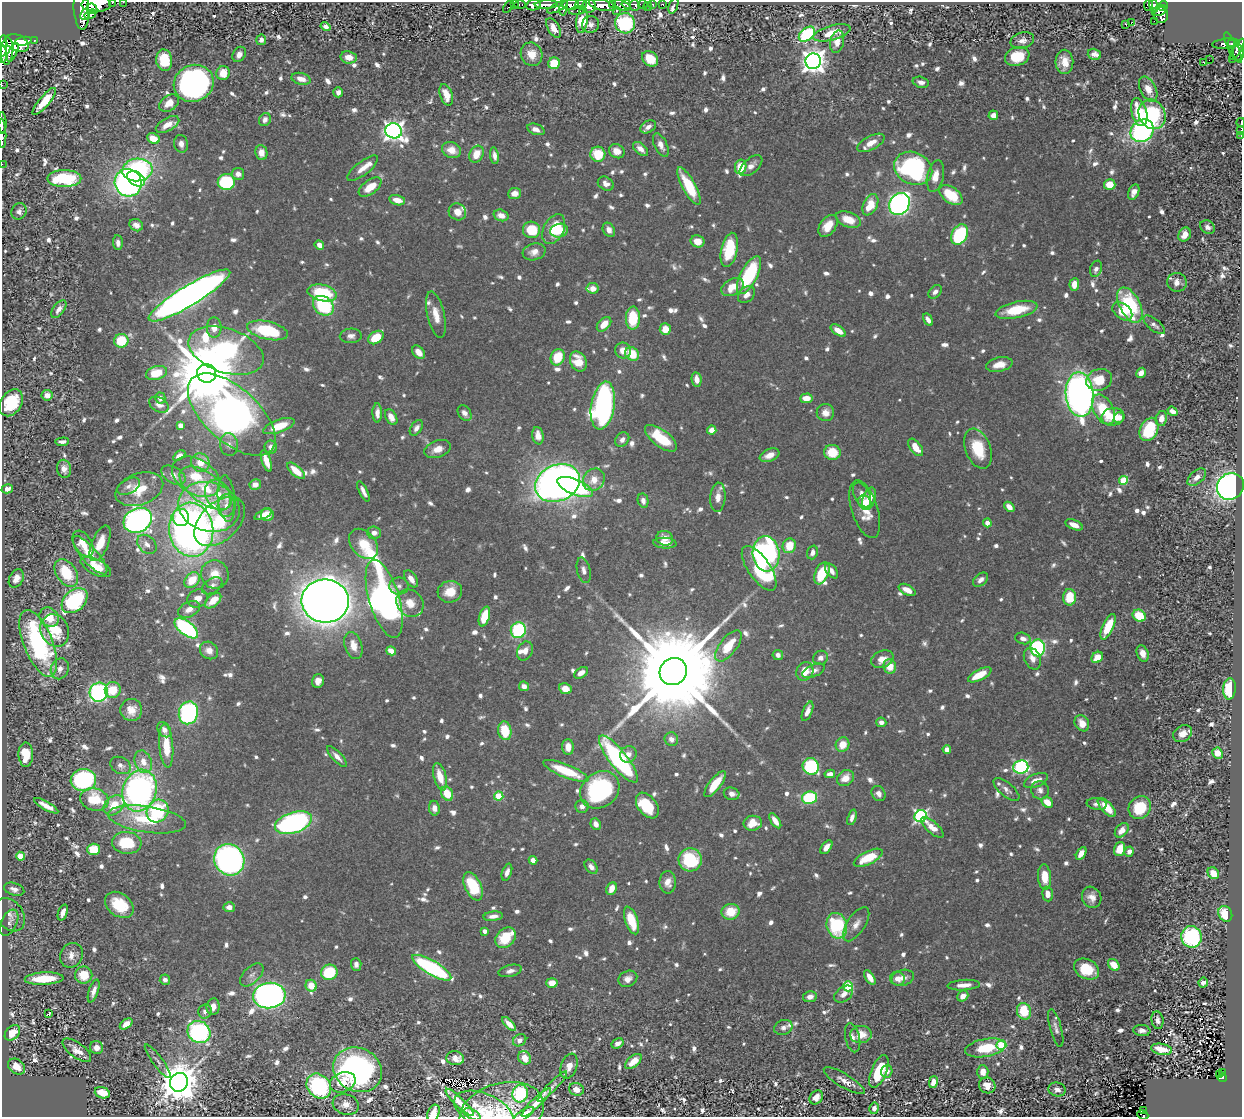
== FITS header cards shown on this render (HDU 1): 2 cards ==
NAXIS1  =                 1240
NAXIS2  =                 1115

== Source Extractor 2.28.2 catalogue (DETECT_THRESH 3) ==
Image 1240 x 1115 px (HDU 1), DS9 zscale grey, 1 PNG px = 1 image px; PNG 1244 x 1119 px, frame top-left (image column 1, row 1115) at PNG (2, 2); each listed source drawn as its Kron ellipse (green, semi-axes under 4 px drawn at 4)
Background 0.495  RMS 0.011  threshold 0.0342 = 3 sigma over >= 5 px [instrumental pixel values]
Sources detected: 1138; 1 with non-positive FLUX_AUTO (blend fragments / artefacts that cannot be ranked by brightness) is neither listed nor drawn; of the other 1137, the 500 brightest by FLUX_AUTO listed and drawn (637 fainter detections omitted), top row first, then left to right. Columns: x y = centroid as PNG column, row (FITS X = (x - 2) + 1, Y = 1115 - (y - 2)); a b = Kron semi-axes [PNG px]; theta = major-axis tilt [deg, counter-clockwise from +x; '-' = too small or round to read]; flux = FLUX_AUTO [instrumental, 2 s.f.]
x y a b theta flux
123 2 2 2 - 5
112 3 3 2 - 35
96 4 15 8 2 1700
514 4 3 2 - 12
520 4 5 3 - 16
613 4 3 3 - 27
626 4 5 3 - 170
643 4 5 3 - 51
652 4 3 3 - 10
663 4 3 3 - 11
534 5 7 5 7 660
546 5 11 4 2 560
570 5 8 5 3 290
581 5 5 4 - 210
602 5 14 5 -13 1300
621 5 9 4 -20 300
635 5 5 5 - 140
673 5 8 3 70 6.8
1148 5 6 4 89 29
1154 5 7 4 -73 130
589 6 7 6 - 610
648 6 4 3 - 31
1163 6 5 4 - 240
508 7 7 3 53 43
557 7 11 3 26 310
564 7 8 3 78 250
81 9 20 7 -86 1500
92 9 6 4 -44 400
1159 10 8 5 24 160
578 11 9 3 8 97
617 11 3 3 - 28
85 14 6 3 61 340
90 14 6 4 31 300
1161 15 8 7 - 210
582 21 12 5 83 34
1154 21 2 2 - 6
1132 22 3 2 - 560
625 23 10 10 - 80
1126 24 3 3 - 7.2
590 25 9 8 - 3.8
325 26 5 4 - 4.2
554 28 11 5 -60 8.7
832 33 19 7 16 18
807 34 9 6 39 90
34 40 3 3 - 35
261 40 5 5 - 4.6
1022 40 12 8 16 5.4
24 41 8 4 9 800
837 42 11 7 78 8.9
17 43 12 8 -25 1600
1226 44 14 5 5 120
1231 44 3 3 - 100
3 46 11 4 87 920
1233 48 17 5 -64 70
1237 49 12 4 59 390
7 51 14 6 86 850
13 52 10 4 64 500
1238 52 8 5 -83 200
2 54 9 3 -86 340
239 54 8 6 58 4.5
531 54 12 10 -62 11
1094 54 7 5 -17 4.2
1017 56 12 9 18 26
349 57 8 6 -9 6.9
650 59 9 7 -41 20
1232 59 2 2 - 5.7
164 60 11 8 -81 27
1209 60 2 2 - 400
813 61 8 7 - 760
1064 62 12 9 -89 12
1204 62 3 3 - 9.6
554 63 6 5 - 27
223 73 7 6 - 14
301 79 9 5 -15 6.9
921 82 8 5 -14 4.1
194 83 20 18 24 210
2 85 2 2 - 3.9
1148 89 13 8 -64 9.3
338 92 5 4 - 4.3
446 95 11 6 -71 9.6
44 101 17 5 50 17
169 103 11 7 36 9.8
1139 112 14 7 -75 24
1152 114 15 13 -61 77
993 115 5 5 - 6
265 120 7 5 61 3.9
1241 122 4 2 - 90
2 123 11 2 -89 320
168 125 13 6 30 9.3
648 127 8 6 28 4.1
536 129 9 5 -20 4.6
1241 130 4 2 - 19
394 131 8 7 - 510
1142 131 12 10 41 180
2 133 15 2 -88 320
1241 135 3 2 - 10
153 139 7 5 -24 13
871 143 15 7 28 9.8
181 144 9 7 -81 4.9
661 145 12 6 -63 5.7
640 149 9 5 -41 5
451 150 10 8 -19 9.6
617 151 8 7 - 7.4
261 153 7 6 - 7.5
476 154 9 6 62 13
598 154 7 7 - 25
494 156 8 4 -82 3.9
2 164 2 2 - 5.3
751 166 13 7 41 6.1
741 167 7 5 79 19
363 168 19 6 38 8.4
913 168 20 15 -24 150
137 170 15 11 5 130
238 174 6 6 - 4.5
935 176 16 8 78 9.4
64 178 17 8 0 50
136 179 10 6 -32 82
226 182 9 8 - 60
128 183 14 13 - 220
606 184 8 6 -32 5
1110 184 6 5 - 15
689 186 21 6 -61 32
370 187 13 7 37 16
1134 192 8 5 66 5
515 193 6 5 - 6.4
951 195 13 8 -35 31
397 200 8 5 -15 9.7
899 204 11 10 - 280
870 205 11 7 64 19
19 211 8 7 - 3.6
457 212 9 8 - 7.9
501 215 7 5 -17 7.2
848 219 13 7 -21 15
136 225 7 6 - 4.9
828 226 12 7 55 13
1208 227 8 6 -31 3.8
554 229 16 10 63 28
532 230 8 8 - 27
609 230 7 5 -60 4.5
559 231 9 6 15 17
960 234 11 7 62 64
1185 235 7 6 - 9.6
698 241 7 6 - 9.4
118 243 7 5 -86 4.1
319 245 5 4 - 5.8
729 250 17 8 77 38
534 252 11 8 16 6.2
1096 269 8 6 69 4
749 275 21 8 63 62
1177 282 10 9 - 5.6
1074 284 6 4 85 10
732 287 12 8 29 15
593 288 6 5 - 7.2
935 292 8 5 46 4
322 293 15 8 -13 50
746 294 9 7 44 5.4
189 295 47 10 31 820
1130 305 19 10 -63 69
323 306 11 9 -39 63
59 309 10 5 53 4.9
1016 310 21 8 12 29
1122 311 11 7 -40 15
436 315 24 8 -77 12
633 318 11 7 88 34
928 320 6 4 -57 4.5
604 324 9 5 47 11
1154 325 13 6 -39 3.6
214 328 10 7 -89 9.4
665 329 6 5 - 9.7
267 330 21 9 -13 58
838 331 8 4 -34 9.8
351 336 11 7 3 3.9
376 338 8 6 34 21
121 341 7 7 - 28
226 351 39 22 -19 180
623 351 8 8 - 8.4
418 352 8 5 -50 6.6
632 354 7 6 - 21
558 357 8 7 - 22
578 362 10 8 -65 17
999 365 13 7 12 9.8
156 373 11 6 17 25
207 373 9 9 - 10000
1141 373 5 4 - 6.2
697 379 7 5 -79 7.7
1099 380 13 10 20 18
47 395 5 5 - 5.4
1080 395 22 14 -85 480
160 398 5 5 - 3.9
806 398 6 5 - 10
11 403 14 10 57 40
159 405 10 7 -30 3.8
603 406 24 11 81 250
1103 409 16 10 -62 30
1173 411 5 4 - 6.5
377 413 9 4 -90 5.6
464 413 8 6 -58 4.4
825 413 9 8 - 7
232 415 54 27 -42 670
391 417 8 5 -61 6.8
1113 417 11 9 7 19
1119 417 5 5 - 5
1161 419 8 5 78 5.4
180 425 4 4 - 7.6
279 426 16 6 20 21
416 428 9 5 55 3.7
1149 429 12 9 63 39
712 430 4 4 - 8.7
538 436 9 5 -79 6.7
661 438 19 8 -38 34
622 440 8 6 45 4
62 442 7 4 4 3.6
229 445 11 9 -82 4.1
271 447 6 6 - 4.6
916 447 10 5 -53 14
438 449 14 8 20 9.1
978 449 21 12 -69 28
832 452 8 7 - 22
770 455 10 6 22 8.1
179 456 7 4 33 3.9
266 461 11 4 -71 9.8
200 463 9 9 - 11
64 469 9 7 -79 5.5
296 471 11 5 -41 14
173 475 13 8 -31 5.5
196 477 26 17 -32 28
1197 477 11 6 40 5.4
594 480 12 10 47 11
1124 480 4 4 - 35
558 483 23 18 23 630
255 484 6 5 - 5.2
129 486 12 7 29 3.9
1230 486 14 12 46 330
575 487 19 7 -23 71
206 488 30 15 -36 30
7 489 6 4 16 3.9
139 489 25 15 20 22
363 491 11 4 -64 4.2
218 495 16 12 -62 14
862 495 13 7 -64 8
718 497 15 7 85 7.3
226 498 23 8 -85 7.6
869 499 12 6 71 9.5
643 501 7 5 -76 4.3
865 502 7 6 - 7.1
226 506 11 8 87 5.4
209 507 31 24 -17 55
1009 507 6 4 -42 6.8
865 509 30 13 -72 18
263 515 9 4 24 4.9
267 515 6 6 - 6.8
181 517 8 8 - 43
138 520 15 12 28 320
220 521 30 18 43 40
987 523 4 4 - 5.8
1074 525 9 4 -23 6.7
191 530 27 22 -84 460
374 533 7 6 - 4.6
665 538 8 7 - 8.4
100 543 19 8 67 18
665 543 12 5 -4 7.2
83 544 14 8 -59 13
147 544 11 8 -43 5.8
364 544 17 12 -49 23
789 546 7 6 - 18
812 552 7 5 72 4.2
766 554 18 13 -85 240
90 555 24 8 -49 18
96 567 16 8 -27 12
759 568 26 11 -55 49
584 570 13 6 -77 4.2
832 571 8 5 -52 4.1
66 573 15 10 -57 31
822 573 12 6 66 31
215 574 14 13 - 12
16 578 10 6 62 6.7
411 579 9 5 -55 6.4
192 580 9 6 49 19
981 580 9 5 41 4.3
212 586 11 7 34 4.6
399 586 9 8 - 3.6
907 590 9 5 -29 6.3
450 592 12 10 13 13
1069 597 8 6 88 23
197 599 10 8 27 7.6
384 599 40 15 -73 410
75 601 15 10 42 84
213 601 10 5 42 13
325 601 24 21 -6 1700
410 603 14 12 -46 12
189 609 12 7 26 6.4
1139 616 7 5 -32 28
49 617 10 9 - 16
484 617 10 5 73 24
1108 627 14 5 66 27
186 628 14 7 -38 110
55 630 16 14 -65 28
518 630 8 7 - 75
1023 638 8 5 -18 4.4
38 643 35 14 -68 130
353 646 14 8 -73 9.6
728 646 18 8 52 22
1038 648 8 7 - 130
209 650 9 8 - 6.4
391 651 5 4 - 11
525 651 10 7 65 5.9
1143 653 8 5 -70 5.4
778 655 5 5 - 3.9
1097 657 6 5 - 12
820 658 7 6 - 4.1
882 659 12 8 24 8
1032 659 11 8 -64 6.7
890 666 7 6 - 13
60 669 10 9 - 5.6
673 671 14 13 - 28000
805 671 10 8 61 13
814 671 12 6 23 4.4
581 673 8 4 33 5.8
980 675 13 5 27 16
318 681 7 6 - 5.4
524 686 5 4 - 4.8
565 689 6 5 - 9.5
1229 689 11 6 87 38
113 690 8 8 - 17
99 692 9 9 - 140
131 710 11 11 - 9.7
807 711 10 4 68 5.5
188 713 11 9 76 120
881 722 5 4 - 4.5
1082 723 8 7 - 8.6
164 730 8 6 -55 4.4
505 731 9 6 -80 27
1183 734 10 8 32 7.1
671 739 7 6 - 4.2
842 744 7 6 - 11
166 746 22 7 -85 20
568 747 8 6 -89 8.9
947 749 4 4 - 5.5
1218 753 6 5 - 14
628 754 8 8 - 4.9
26 755 12 7 -88 24
337 757 13 5 -47 5.4
618 759 29 8 -51 140
143 762 11 8 -69 8.4
121 765 11 8 -28 3.9
811 766 8 8 - 79
1021 767 8 6 5 120
566 771 24 6 -22 32
830 774 5 4 - 4.5
440 777 14 6 -74 14
845 778 9 7 37 10
83 780 13 11 9 120
1036 780 13 6 23 7.5
715 784 16 5 52 21
600 790 21 17 39 120
1006 790 16 7 -40 4.6
1040 790 9 8 - 4.3
140 791 21 16 72 270
447 794 7 5 -63 18
732 794 8 6 -15 4.6
879 794 8 6 -58 4.4
499 796 4 4 - 31
809 798 8 6 10 57
94 799 14 11 -16 29
1047 802 6 4 -40 12
1097 804 10 6 -7 3.7
114 805 11 8 41 18
647 805 14 9 -52 29
46 806 14 4 -29 7.6
582 806 6 6 - 4.3
1107 807 12 5 -46 16
1140 807 12 10 49 35
434 808 7 5 -81 5.2
158 811 12 10 55 51
921 816 6 6 - 170
852 817 8 4 71 4.2
147 819 39 13 -8 42
775 821 8 4 -55 7.7
293 823 19 10 18 180
753 823 9 7 10 12
596 824 6 5 - 5.1
932 827 14 5 -41 9.8
1122 830 8 5 48 7.3
127 843 15 11 -5 34
826 847 8 4 53 5.4
93 849 6 5 - 26
1120 849 7 5 72 13
1129 852 5 4 - 4.9
1081 853 7 4 58 7.3
20 856 4 4 - 20
868 858 16 6 26 25
229 860 16 14 -61 280
533 860 4 4 - 10
690 860 12 11 - 52
591 867 8 5 -50 4.4
507 872 9 4 70 4.2
1213 873 6 5 - 13
1045 877 12 6 -86 14
668 882 11 8 -89 6.9
473 886 15 8 -65 43
14 889 10 6 -17 5
612 889 7 5 65 8.3
1048 894 7 5 -84 5.8
1092 897 11 9 -61 6.5
119 905 16 11 -36 26
229 907 6 5 - 5.1
63 912 8 4 70 5.2
731 912 9 8 - 18
1225 914 8 6 -61 23
10 915 18 13 -54 7.8
493 916 10 4 6 4.9
631 920 14 6 -71 28
9 923 14 8 65 3.8
856 924 19 9 57 7.5
837 926 13 10 -74 61
485 931 4 4 - 4.9
1192 937 10 10 - 97
506 938 11 9 47 24
71 955 13 11 60 7.2
356 964 6 5 - 4
1114 965 6 5 - 13
432 968 22 7 -30 130
1086 969 13 9 -26 25
510 971 12 6 13 4.3
329 972 8 7 - 40
84 975 8 8 - 19
252 975 14 8 43 4.5
870 977 8 4 -58 7.9
903 978 11 8 15 6.2
44 979 19 6 3 30
628 979 10 7 25 5
897 979 7 7 - 5.9
165 980 5 5 - 4.1
552 983 5 5 - 10
1203 983 5 4 - 6.1
964 985 16 5 4 7.2
311 986 6 5 - 13
848 986 5 5 - 53
94 991 12 5 72 5.1
844 994 10 7 37 5.3
269 996 16 13 6 580
963 996 6 5 - 6.5
810 997 7 5 11 5.2
213 1007 8 6 81 6.5
205 1011 7 6 - 3.7
1024 1011 8 7 - 29
49 1014 4 3 - 30
1157 1020 9 6 -82 4
126 1024 7 4 36 7.8
509 1024 9 4 -46 7.4
783 1027 9 7 23 3.6
1056 1028 19 5 -75 4.1
1142 1031 8 5 -7 3.7
199 1032 12 10 -39 150
12 1033 9 6 46 13
861 1035 11 8 4 12
853 1038 15 7 -77 5
520 1040 7 5 34 4.6
618 1043 6 4 31 4.7
1001 1045 5 5 - 49
97 1048 7 6 - 4.8
985 1048 20 9 10 31
1161 1049 10 5 -11 14
77 1050 17 7 -36 8
455 1058 9 7 -7 5.5
525 1058 7 6 - 9.3
158 1061 20 5 -54 3.6
633 1062 10 5 41 12
17 1066 9 7 -37 10
569 1066 13 8 69 7.7
357 1070 25 21 -28 200
879 1071 17 7 67 35
887 1071 6 5 - 4.9
983 1072 7 5 -87 8.9
1223 1072 3 2 - 3.7
1219 1075 3 2 - 8.9
1222 1078 4 4 - 48
844 1081 23 6 -31 7.6
179 1082 9 9 - 2700
343 1082 13 9 22 13
933 1082 6 4 77 6.6
987 1085 8 7 - 8.8
319 1086 13 11 -48 100
552 1086 20 4 46 3.8
576 1089 7 6 - 5.6
1057 1089 9 6 -16 3.7
102 1093 8 5 -18 18
520 1093 9 8 - 75
816 1097 7 6 - 6.1
460 1102 19 4 -44 10
536 1102 20 5 44 7.6
346 1104 13 10 -17 8.2
874 1108 6 5 - 4.9
484 1110 31 16 -23 25
1144 1111 3 2 - 5.5
502 1112 43 28 16 37
433 1113 9 5 67 7
472 1114 9 4 -27 7.2
524 1114 11 4 32 7.9
1143 1115 6 2 -24 21
At the frame edge (FLAGS 8, measured only in part): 19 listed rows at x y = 123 2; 112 3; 96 4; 3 46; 2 54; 2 85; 1241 122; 2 123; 1241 130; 2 133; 1241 135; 2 164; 346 1104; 484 1110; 502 1112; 433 1113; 472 1114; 524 1114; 1143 1115
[637 fainter detections neither listed nor drawn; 1 non-positive-flux detection neither listed nor drawn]